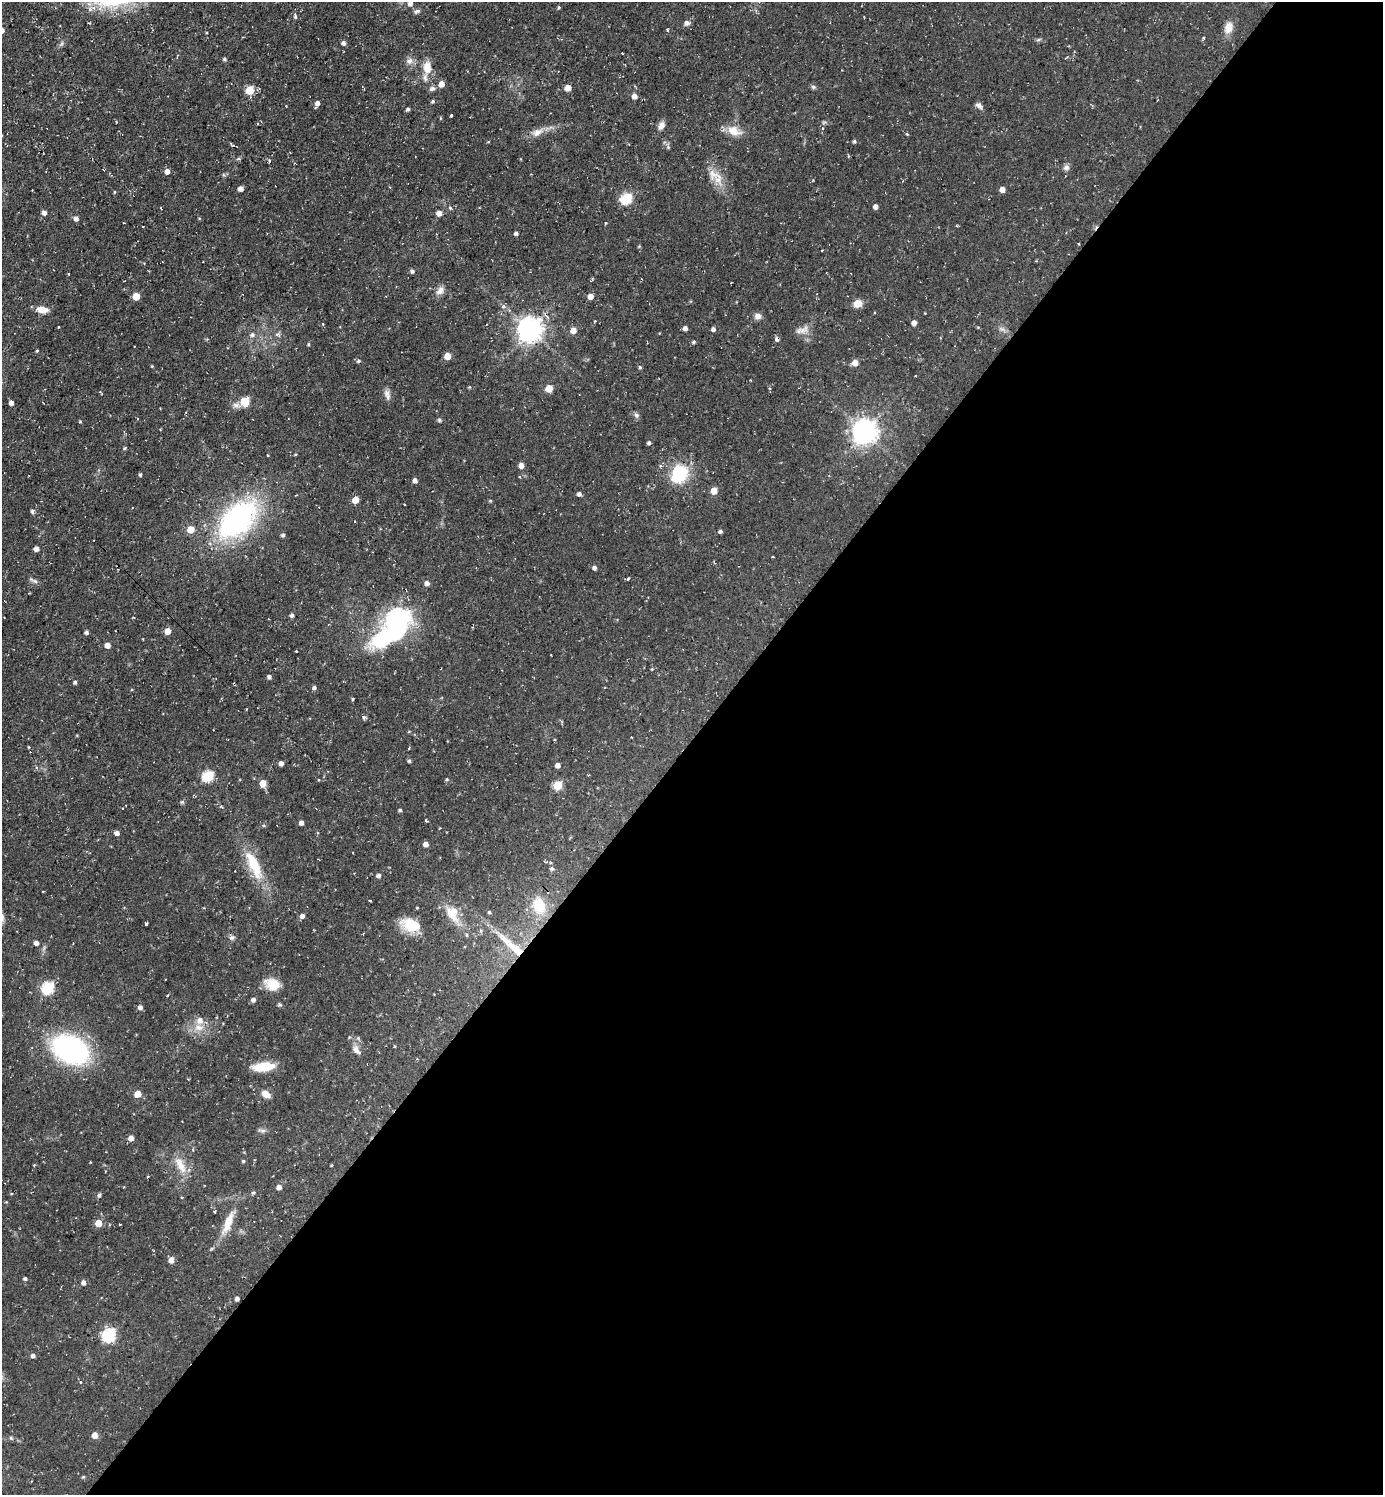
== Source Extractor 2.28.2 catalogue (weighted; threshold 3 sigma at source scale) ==
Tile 12 of 4 x 4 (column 4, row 3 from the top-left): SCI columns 4297-5677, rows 1494-2986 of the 5974 x 5972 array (HDU 1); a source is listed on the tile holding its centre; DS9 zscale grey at full resolution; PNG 1385 x 1497 px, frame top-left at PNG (2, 2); no overlay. Shown black and unused: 51% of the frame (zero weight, under 2 of 3 exposures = <1% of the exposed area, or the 3 px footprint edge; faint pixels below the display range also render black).
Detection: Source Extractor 2.28.2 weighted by HDU 2 'WHT'; one run over the whole footprint, this tile lists its part. Background 0.0531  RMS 0.0061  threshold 0.0274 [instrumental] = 3 sigma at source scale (4.5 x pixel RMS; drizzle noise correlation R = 1.50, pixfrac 1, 0.05/0.05 arcsec/px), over >= 5 px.
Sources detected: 181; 1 too faint to see at this stretch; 1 inside a brighter object's white glare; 4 cosmic-ray / hot-pixel residue — not listed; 2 inside a brighter listed object's ellipse — not listed separately; the other 173 listed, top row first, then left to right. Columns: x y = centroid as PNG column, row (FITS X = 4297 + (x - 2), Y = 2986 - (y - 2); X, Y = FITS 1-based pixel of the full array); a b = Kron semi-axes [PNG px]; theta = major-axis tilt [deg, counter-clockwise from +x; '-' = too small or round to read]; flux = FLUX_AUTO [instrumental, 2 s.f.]
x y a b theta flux
410 3 7 6 - 2.5
559 7 4 4 - 0.74
417 11 8 5 27 1.4
295 17 5 5 - 0.91
687 23 7 6 - 2.1
1229 27 15 10 74 5.4
667 30 4 3 - 0.58
1204 38 4 4 - 0.88
1038 40 7 4 30 0.97
343 43 5 5 - 1.6
225 59 5 5 - 1
409 61 10 8 40 3
427 67 14 10 -86 7.9
441 84 5 5 - 5.3
813 87 7 5 -5 1.1
432 88 8 7 - 1.6
568 88 5 5 - 7.4
250 90 5 5 - 17
634 96 6 6 - 2.5
433 101 4 4 - 0.97
317 103 7 5 71 2.3
286 106 3 2 - 0.4
979 106 9 6 -39 2
408 109 4 4 - 1.1
451 115 3 3 - 8.8
661 125 10 7 62 3.4
734 131 21 12 -21 7.8
537 132 17 9 27 5.2
907 134 4 3 - 0.62
854 141 4 4 - 0.97
488 142 4 3 - 0.48
1066 167 8 7 - 1.9
167 171 6 6 - 2.8
718 179 19 14 -90 9
241 189 5 4 - 3.2
1002 189 5 5 - 3.9
114 192 5 3 - 0.53
626 198 6 5 - 49
875 206 6 5 - 2
161 208 3 2 - 0.51
450 208 5 4 - 0.93
44 213 5 5 - 2.2
439 213 5 5 - 3.7
76 218 6 5 - 2
605 223 3 3 - 0.58
516 233 4 3 - 1.4
639 246 4 4 - 0.59
822 250 3 2 - 0.42
412 271 6 5 - 1.1
440 291 13 9 48 3.4
136 296 5 5 - 10
591 296 6 5 - 3.5
857 303 8 8 - 6
503 306 6 4 23 1.2
42 310 14 7 -6 5.9
758 316 8 7 - 3
914 322 5 4 - 2.9
323 324 3 3 - 0.63
685 328 5 5 - 1.9
530 329 9 8 - 540
713 329 4 4 - 1.7
573 330 5 5 - 5.8
801 330 22 7 22 4.2
252 335 7 6 - 1.6
777 339 6 4 -48 1.6
693 342 4 4 - 0.94
309 344 5 3 - 0.63
37 351 4 3 - 0.56
447 356 5 5 - 8.7
359 361 5 4 - 0.85
855 363 6 5 - 5
152 366 4 4 - 0.49
640 367 5 4 - 0.75
469 387 4 4 - 0.54
549 388 5 5 - 9.3
387 394 14 7 -70 2.9
245 402 5 5 - 23
11 403 4 4 - 2.6
636 415 8 7 - 1.5
439 420 5 4 - 1.1
80 422 5 3 - 0.56
865 431 9 8 - 540
649 443 4 4 - 1.3
268 455 3 3 - 1.1
521 465 5 4 - 4
140 475 5 3 - 0.89
679 475 11 9 69 50
519 476 3 3 - 1.1
415 480 5 4 - 2.1
714 491 5 5 - 6.3
579 494 4 4 - 1.9
355 500 5 5 - 7.9
490 501 4 4 - 0.67
404 504 3 2 - 0.45
32 511 6 4 -68 1.2
238 519 41 24 45 130
190 529 6 6 - 8.9
720 531 4 4 - 1.3
283 535 4 4 - 1.4
36 549 5 4 - 2.6
773 557 3 2 - 0.5
594 568 4 4 - 1.9
34 581 13 4 -24 1.8
427 583 5 5 - 2.3
292 615 4 4 - 1.7
396 625 37 30 57 78
168 631 5 5 - 6.3
86 633 4 4 - 1.2
107 645 5 4 - 4.7
296 651 3 3 - 0.81
652 669 4 3 - 0.62
269 677 4 4 - 1.8
75 682 4 4 - 1.1
314 688 5 4 - 1.4
29 747 4 3 - 0.62
409 761 4 4 - 0.94
281 763 5 4 - 2.4
558 765 5 4 - 3.2
208 776 6 5 - 42
447 779 5 4 - 0.7
263 783 5 5 - 7.7
558 785 5 5 - 23
182 802 6 4 17 0.87
221 807 5 3 - 0.64
122 808 3 2 - 0.39
400 810 4 4 - 1.1
301 823 4 4 - 2.4
117 833 6 5 - 1.8
426 844 5 4 - 3.5
254 865 43 13 -65 22
552 869 6 5 - 1.3
378 875 5 4 - 1.9
370 901 3 2 - 0.51
539 906 25 18 -74 17
489 912 4 4 - 0.81
452 913 25 17 -67 13
302 916 5 5 - 2.3
146 923 3 3 - 5.3
410 925 23 14 -18 16
232 938 8 6 35 1.6
36 943 5 4 - 2.8
512 946 47 9 -42 19
272 984 18 13 -20 10
48 988 6 6 - 61
167 996 4 2 - 0.5
253 1000 5 4 - 2.4
280 1005 6 4 -18 0.85
140 1007 5 5 - 1.9
199 1028 15 9 2 6.2
70 1049 28 19 -25 130
356 1050 15 8 -52 3.3
263 1067 22 9 6 17
138 1094 5 5 - 7.7
266 1094 10 7 -27 4.4
262 1131 11 5 -10 1.7
131 1138 5 4 - 4.2
243 1161 4 4 - 0.76
180 1165 26 10 -62 9
279 1187 5 4 - 3
253 1193 5 4 - 0.98
99 1195 5 4 - 1.2
182 1197 3 2 - 0.51
228 1222 33 9 69 12
98 1223 5 5 - 8.2
120 1224 3 2 - 0.83
171 1260 5 5 - 5.1
25 1278 4 4 - 1.3
83 1282 5 5 - 2.6
237 1299 5 4 - 1.7
109 1335 6 6 - 85
33 1355 5 5 - 1.9
95 1435 5 5 - 4.8
11 1438 6 4 -72 0.73
Overlapping masked pixels (flux is a lower limit): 1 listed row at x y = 512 946
Isophote crosses this tile's border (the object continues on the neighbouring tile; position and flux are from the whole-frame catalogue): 1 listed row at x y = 410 3